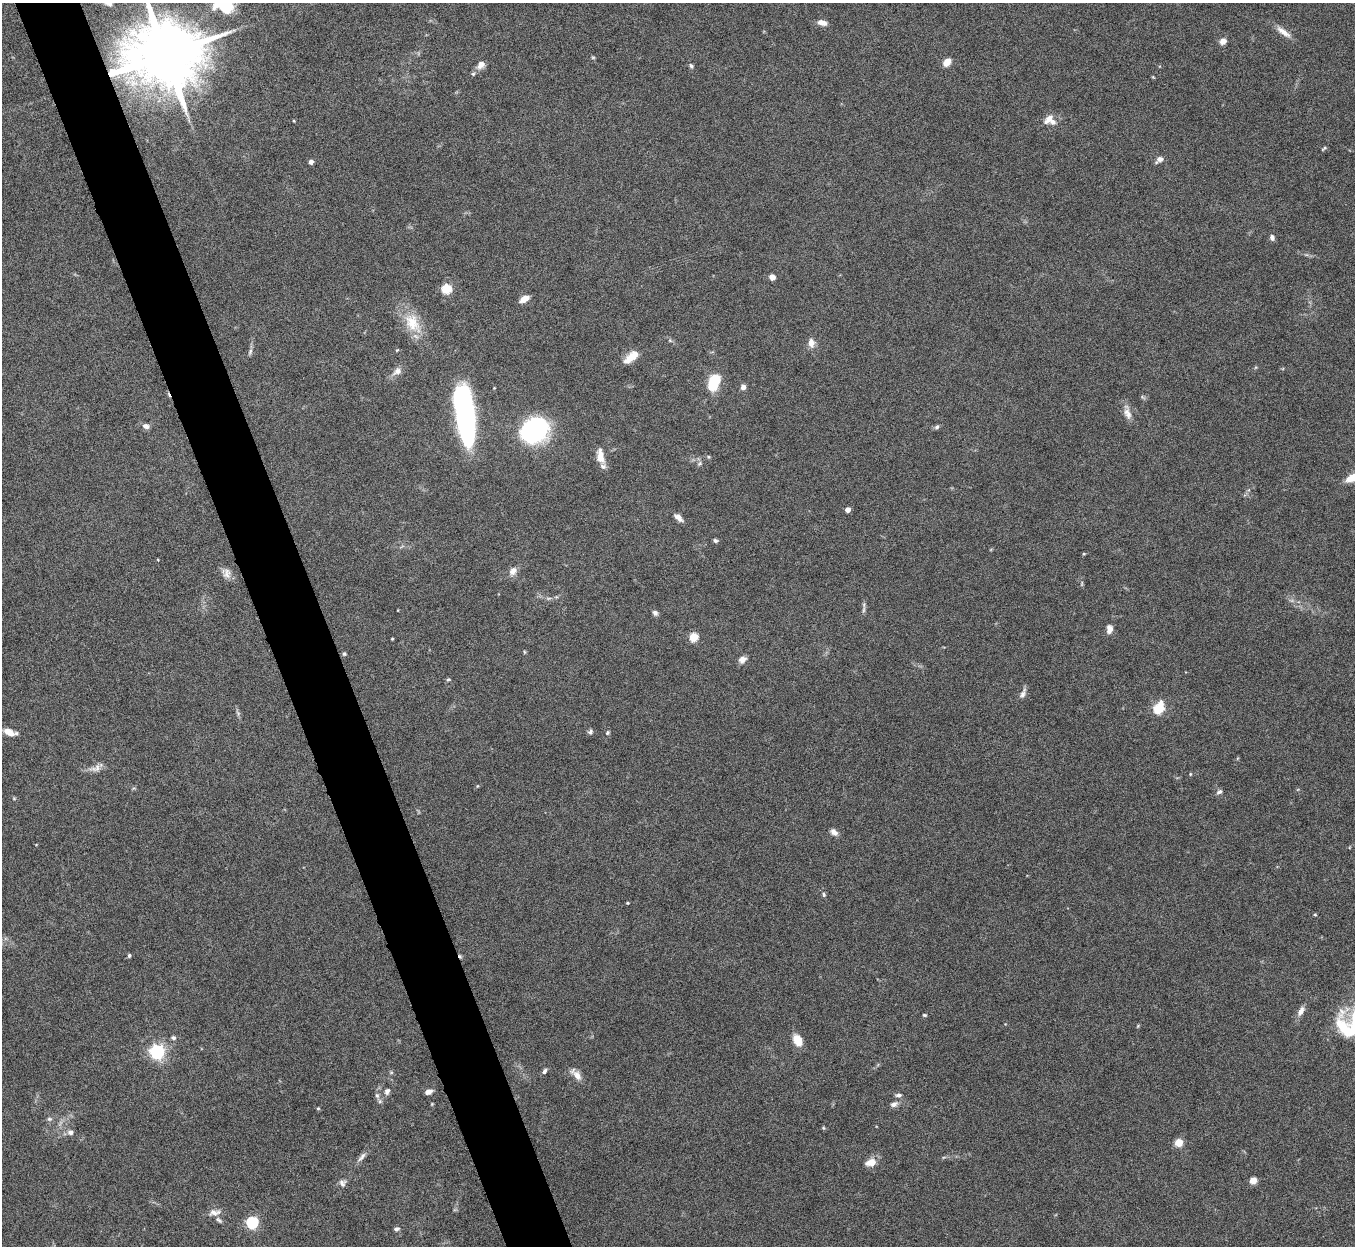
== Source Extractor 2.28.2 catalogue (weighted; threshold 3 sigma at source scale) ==
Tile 11 of 4 x 4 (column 3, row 3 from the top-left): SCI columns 2710-4062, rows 1396-2639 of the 5419 x 5403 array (HDU 1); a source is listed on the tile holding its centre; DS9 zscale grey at full resolution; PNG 1357 x 1248 px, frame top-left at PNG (2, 3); no overlay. Shown black and unused: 5% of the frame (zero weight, under 8 of 15 exposures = <1% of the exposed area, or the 3 px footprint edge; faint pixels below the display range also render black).
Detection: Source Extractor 2.28.2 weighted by HDU 2 'WHT'; one run over the whole footprint, this tile lists its part. Background 0.163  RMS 0.0048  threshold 0.0196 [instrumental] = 3 sigma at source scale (4.09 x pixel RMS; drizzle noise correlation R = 1.36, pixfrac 0.8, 0.05/0.05 arcsec/px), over >= 5 px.
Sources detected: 96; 2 inside a brighter object's white glare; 1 cosmic-ray / hot-pixel residue — not listed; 2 inside a brighter listed object's ellipse — not listed separately; the other 91 listed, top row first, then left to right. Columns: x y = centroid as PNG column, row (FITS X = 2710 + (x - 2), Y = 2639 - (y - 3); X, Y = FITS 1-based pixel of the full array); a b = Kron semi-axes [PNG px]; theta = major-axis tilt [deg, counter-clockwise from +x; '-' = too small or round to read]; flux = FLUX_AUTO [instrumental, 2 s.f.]
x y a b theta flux
224 5 23 16 -27 21
822 23 11 6 -14 2.6
1283 32 23 7 -36 3.8
1223 41 7 6 - 2.6
165 54 19 16 5 5500
593 57 6 4 0 0.46
947 62 7 6 - 4.6
481 65 10 8 46 2.9
691 66 7 4 -68 0.86
473 74 5 5 - 0.66
1153 77 4 4 - 0.37
1048 120 15 7 47 3
294 121 3 3 - 0.37
1324 148 8 3 44 0.57
1159 159 9 6 34 2
311 162 4 4 - 1.7
1272 238 7 5 -81 1.5
772 277 4 4 - 6.5
446 289 5 5 - 31
524 299 8 5 32 5.2
412 323 32 18 -57 12
670 340 5 5 - 0.65
811 343 11 7 -84 3.1
397 350 4 3 - 0.4
250 351 9 5 64 1.1
631 357 19 8 41 5.9
397 371 14 9 33 2.8
713 384 11 9 89 14
743 387 6 5 - 2
494 388 3 3 - 0.34
1128 413 17 9 -69 3.5
467 423 47 13 -90 97
146 426 9 6 -26 1.8
937 427 7 5 43 0.95
534 430 18 13 37 140
600 456 19 9 -82 4.6
699 464 8 4 45 0.86
848 510 4 4 - 3.4
678 517 11 5 -44 2.6
715 540 5 4 - 0.91
1084 554 5 3 - 0.38
513 571 12 8 53 2.7
226 573 14 11 -70 3
864 610 9 4 81 1
655 613 7 6 - 1.3
1109 629 11 7 86 2.6
694 637 5 5 - 22
392 639 3 3 - 0.43
524 652 5 3 - 0.41
344 654 5 4 - 0.66
742 659 9 7 29 2.4
448 679 6 3 2 0.52
1023 694 14 6 66 1.9
1159 708 14 10 60 9.2
10 732 13 6 -17 4.3
590 732 7 6 - 0.99
607 732 6 5 - 0.71
95 768 17 9 22 3
1190 774 5 3 - 0.4
1219 792 8 5 31 1.1
14 798 5 3 - 0.44
834 832 9 6 -39 2.2
824 894 6 4 -88 0.68
627 903 3 3 - 0.39
1315 915 5 3 - 0.4
129 955 5 4 - 0.66
1301 1011 13 6 60 2.7
924 1015 5 3 - 0.52
173 1038 6 5 - 1
798 1040 12 8 -60 6.8
157 1052 6 6 - 110
544 1071 7 5 64 1.1
576 1075 17 7 -49 3.6
387 1091 9 7 62 1.6
428 1092 8 5 23 2.2
377 1095 7 5 -68 1.1
898 1095 7 5 5 1.2
894 1104 10 6 22 1.7
318 1108 5 3 - 0.44
49 1119 7 5 -19 0.89
823 1128 5 4 - 0.47
70 1132 8 7 - 1.8
1179 1143 5 5 - 14
362 1157 16 6 53 2
870 1162 14 9 14 4.1
1253 1180 6 6 - 3.6
342 1183 10 9 - 1.8
214 1212 17 8 6 3
219 1220 9 5 -39 1
252 1222 5 5 - 58
397 1229 8 5 9 0.96
Overlapping masked pixels (flux is a lower limit): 1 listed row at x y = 165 54
Isophote crosses this tile's border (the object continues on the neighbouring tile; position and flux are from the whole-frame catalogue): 2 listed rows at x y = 224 5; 165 54